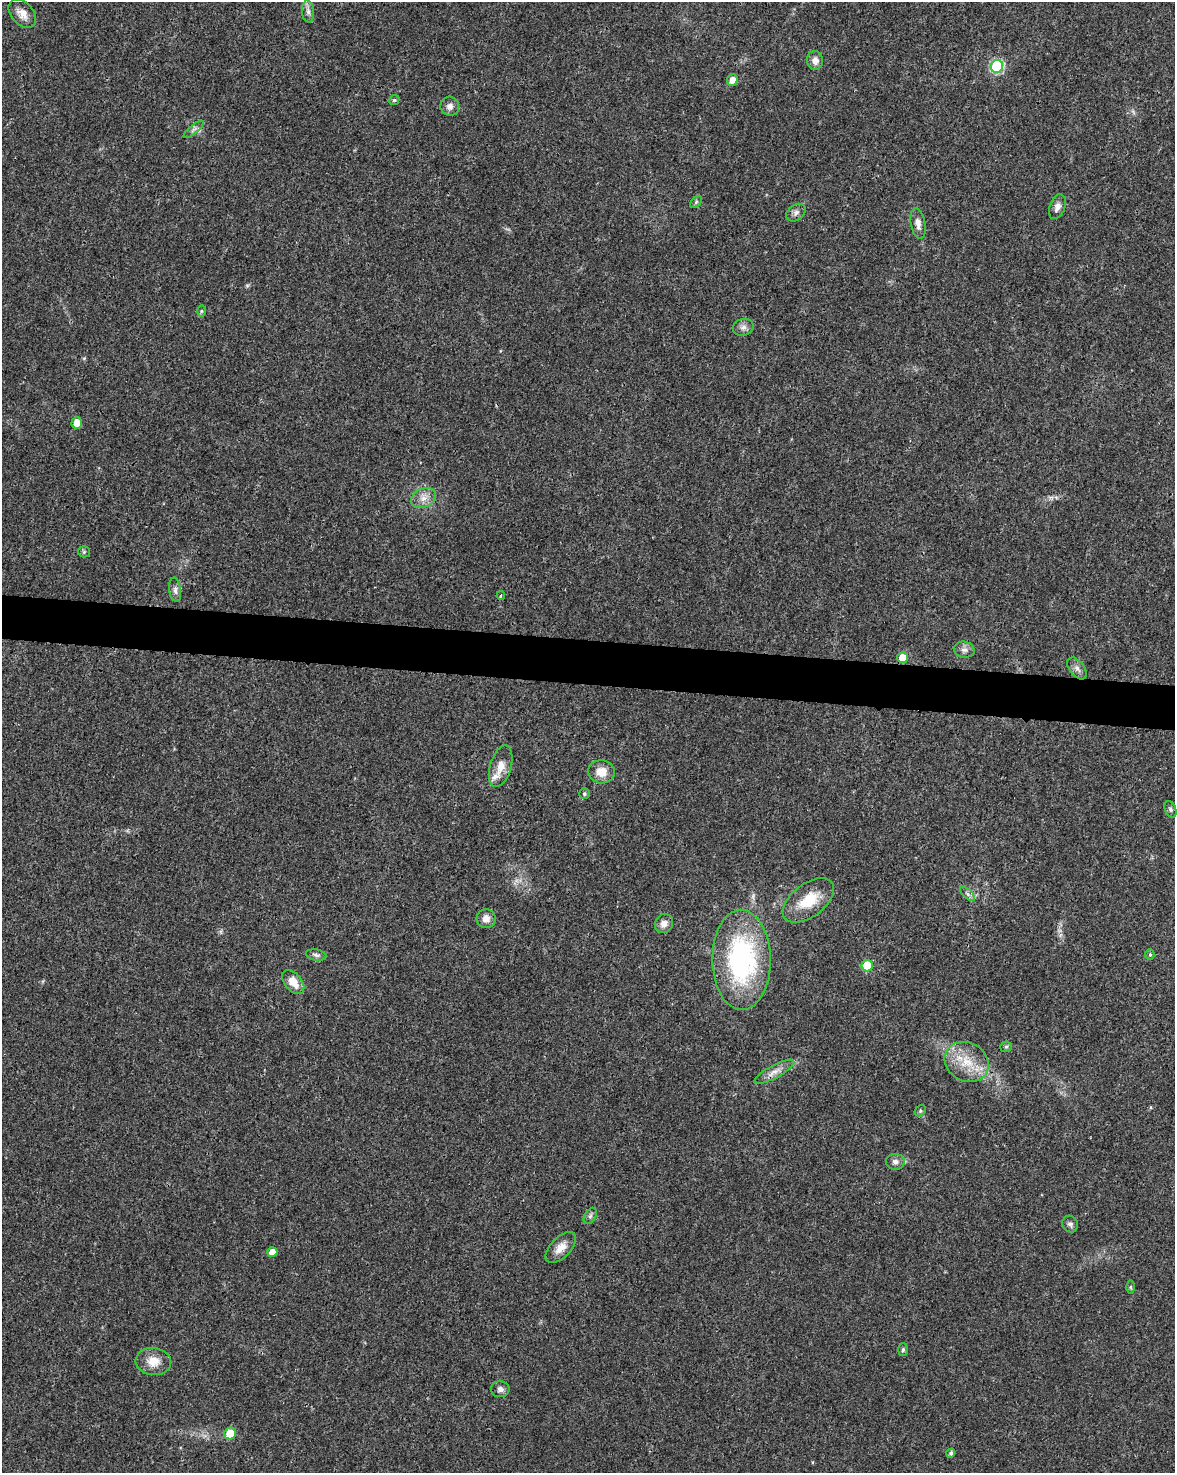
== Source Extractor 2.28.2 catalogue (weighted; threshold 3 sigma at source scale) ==
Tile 6 of 4 x 3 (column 2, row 2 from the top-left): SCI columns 1179-2351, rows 1701-3171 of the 4707 x 4926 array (HDU 1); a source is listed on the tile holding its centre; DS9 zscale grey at full resolution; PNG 1177 x 1475 px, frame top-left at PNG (2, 2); each listed source drawn as its Kron ellipse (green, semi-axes under 4 px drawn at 4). Shown black and unused: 3% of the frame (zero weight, under 3 of 4 exposures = <1% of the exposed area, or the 3 px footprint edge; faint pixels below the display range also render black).
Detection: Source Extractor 2.28.2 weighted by HDU 2 'WHT'; one run over the whole footprint, this tile lists its part. Background 0.0201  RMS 0.0029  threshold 0.0129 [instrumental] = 3 sigma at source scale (4.5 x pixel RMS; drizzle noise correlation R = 1.50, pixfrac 1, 0.0396/0.0396 arcsec/px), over >= 5 px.
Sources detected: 51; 1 inside a brighter listed object's ellipse — not listed separately; the other 50 listed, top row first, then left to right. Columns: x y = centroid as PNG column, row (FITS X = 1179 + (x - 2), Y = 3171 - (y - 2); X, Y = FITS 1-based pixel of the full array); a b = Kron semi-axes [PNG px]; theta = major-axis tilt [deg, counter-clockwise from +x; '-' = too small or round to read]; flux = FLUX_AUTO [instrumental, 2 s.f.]
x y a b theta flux
308 11 11 6 -84 1.2
22 14 17 11 -48 2.9
815 60 9 8 - 1.9
997 66 6 6 - 32
732 80 6 5 - 2.4
394 100 5 4 - 0.39
450 106 9 9 - 1.4
194 129 12 3 40 0.79
696 202 7 4 46 0.48
1057 207 13 7 70 1.7
796 213 11 7 36 1.2
918 223 15 7 -80 2.1
201 311 6 4 89 0.37
743 327 10 8 15 1.4
77 423 5 5 - 3
423 498 13 9 25 2.4
84 552 6 5 - 0.49
175 590 12 6 -82 1.1
501 596 4 3 - 0.43
964 650 10 8 -13 1.3
903 658 5 5 - 4.5
1077 668 12 7 -52 1.3
501 766 21 10 74 3.7
601 772 13 11 -7 3.6
584 794 5 5 - 0.59
1170 809 9 5 -67 0.64
968 894 9 4 -42 0.78
808 900 30 16 37 8.9
486 919 9 9 - 2
664 924 10 8 54 2.1
1150 954 5 4 - 0.46
316 955 10 5 -11 0.87
741 960 50 29 -89 49
867 966 5 5 - 10
293 982 14 8 -49 3.5
1006 1047 6 5 - 0.48
967 1062 23 19 -30 8.5
774 1072 22 6 28 2.4
920 1111 6 5 - 0.46
895 1162 9 8 - 1.3
590 1216 9 5 60 0.75
1070 1224 8 7 - 0.93
561 1248 19 10 46 3.2
272 1252 5 5 - 2.9
1130 1287 6 4 -89 0.41
903 1350 6 5 - 0.56
153 1361 18 13 -5 4.2
500 1389 9 8 - 1.2
230 1434 6 6 - 5.5
951 1453 4 4 - 0.67